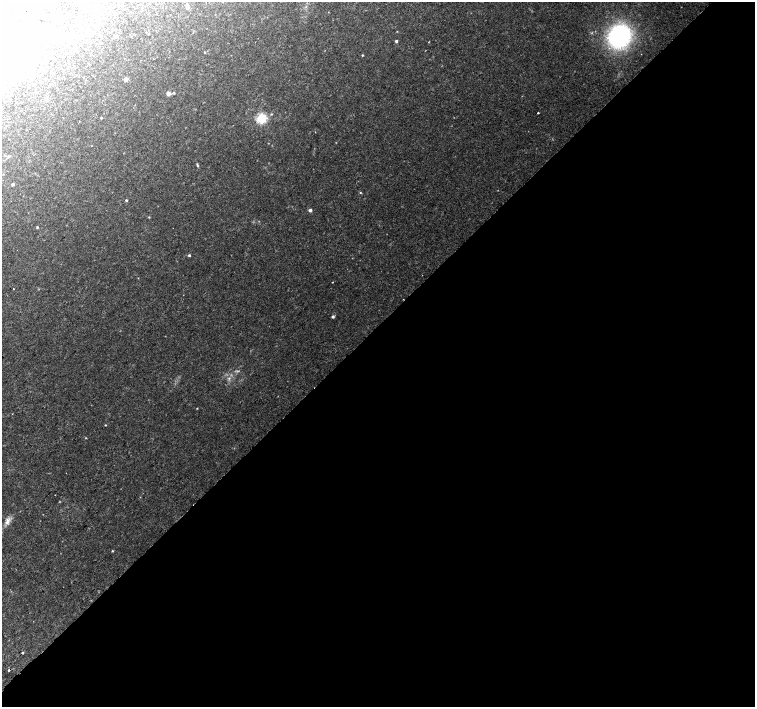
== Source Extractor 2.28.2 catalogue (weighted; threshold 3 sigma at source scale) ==
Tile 12 of 4 x 4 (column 4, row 3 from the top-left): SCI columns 4546-6051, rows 1600-3008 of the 6089 x 6081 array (HDU 1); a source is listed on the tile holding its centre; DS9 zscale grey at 2 x 2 block average (1 PNG px = mean of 2 x 2 image px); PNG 757 x 709 px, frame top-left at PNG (2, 2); no overlay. Shown black and unused: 54% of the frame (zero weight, under 2 of 3 exposures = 2% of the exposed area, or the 3 px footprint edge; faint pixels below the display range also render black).
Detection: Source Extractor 2.28.2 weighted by HDU 2 'WHT'; one run over the whole footprint, this tile lists its part. Background 0.0459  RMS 0.0044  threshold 0.0198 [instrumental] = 3 sigma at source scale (4.5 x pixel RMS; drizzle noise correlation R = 1.50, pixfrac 1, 0.0396/0.0396 arcsec/px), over >= 5 px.
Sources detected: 50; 1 too faint to see at this stretch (2 x 2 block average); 9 inside a brighter object's white glare — not listed; the other 40 listed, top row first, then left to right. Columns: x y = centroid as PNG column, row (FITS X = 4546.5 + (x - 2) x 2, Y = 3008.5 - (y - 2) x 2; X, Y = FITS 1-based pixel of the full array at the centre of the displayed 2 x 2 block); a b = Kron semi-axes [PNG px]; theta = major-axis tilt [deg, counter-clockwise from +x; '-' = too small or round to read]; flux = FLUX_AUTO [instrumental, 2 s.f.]
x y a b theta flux
92 6 4 2 - 0.68
187 8 4 4 - 1.8
86 10 2 2 - 0.36
33 30 8 4 56 15
117 36 6 2 29 1.2
619 36 22 19 49 130
74 41 3 2 - 0.95
396 41 3 3 - 1.4
75 49 3 2 - 0.75
205 52 3 2 - 0.67
641 54 2 2 - 0.3
362 55 3 2 - 0.68
28 70 4 3 - 1.3
126 79 5 4 - 2.1
168 94 4 4 - 2.9
46 99 5 2 - 0.88
538 113 2 2 - 0.94
271 114 3 2 - 0.77
101 118 2 2 - 0.71
261 118 3 3 - 140
9 156 3 2 - 0.65
197 165 6 2 -76 1.1
13 184 3 3 - 1.4
360 192 3 2 - 0.66
126 200 2 2 - 2.9
310 210 2 2 - 4.3
37 227 3 2 - 0.75
189 255 3 2 - 1.5
332 282 2 2 - 0.43
14 289 2 2 - 0.4
333 317 3 3 - 1.6
229 378 4 3 - 1.4
197 408 2 2 - 0.5
105 425 2 2 - 0.53
86 438 3 2 - 0.46
55 495 2 2 - 0.33
7 521 11 5 66 5
112 551 3 2 - 0.67
22 653 2 2 - 3.1
9 670 2 2 - 3.7
Overlapping masked pixels (flux is a lower limit): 1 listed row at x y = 9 670
Diffuse or blended objects may show on this block-average render without a row.